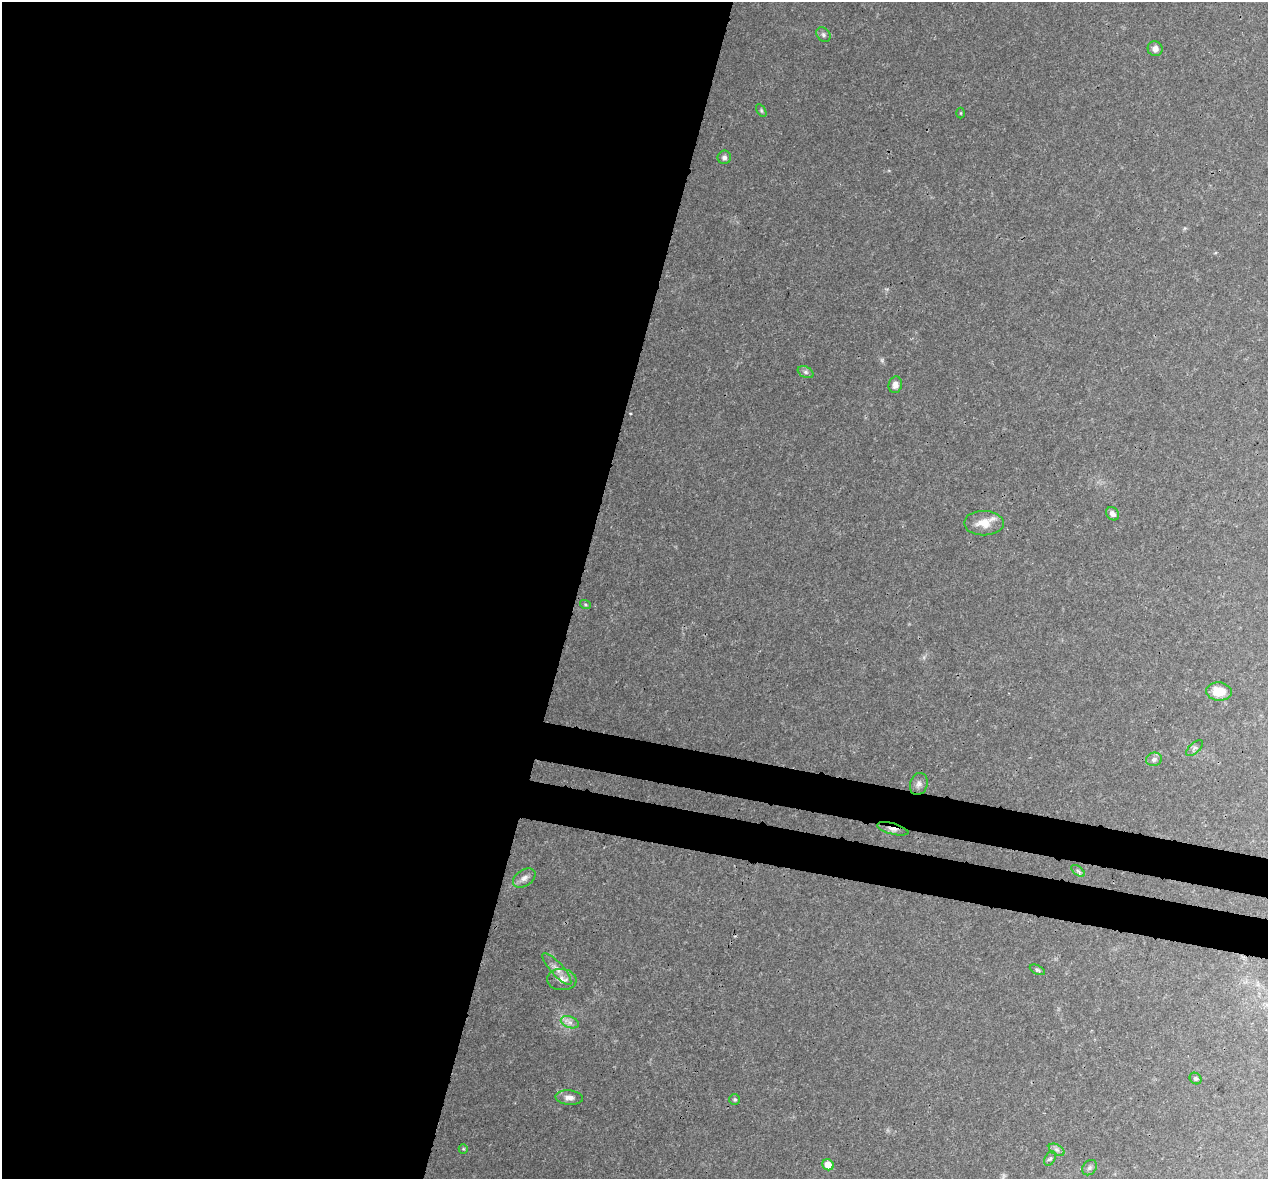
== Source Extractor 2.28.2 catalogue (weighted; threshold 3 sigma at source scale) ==
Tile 5 of 4 x 4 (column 1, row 2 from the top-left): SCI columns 15-1280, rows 2635-3811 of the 5100 x 5330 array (HDU 1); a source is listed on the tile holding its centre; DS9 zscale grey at full resolution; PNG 1270 x 1181 px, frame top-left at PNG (2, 2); each listed source drawn as its Kron ellipse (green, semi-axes under 4 px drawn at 4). Shown black and unused: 49% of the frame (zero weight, under 3 of 4 exposures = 5% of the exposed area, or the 3 px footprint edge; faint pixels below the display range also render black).
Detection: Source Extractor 2.28.2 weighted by HDU 2 'WHT'; one run over the whole footprint, this tile lists its part. Background 0.0316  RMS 0.0021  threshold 0.00955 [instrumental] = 3 sigma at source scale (4.5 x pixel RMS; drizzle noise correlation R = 1.50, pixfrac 1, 0.0396/0.0396 arcsec/px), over >= 5 px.
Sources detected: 31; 2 too faint to see at this stretch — neither listed nor drawn; the other 29 listed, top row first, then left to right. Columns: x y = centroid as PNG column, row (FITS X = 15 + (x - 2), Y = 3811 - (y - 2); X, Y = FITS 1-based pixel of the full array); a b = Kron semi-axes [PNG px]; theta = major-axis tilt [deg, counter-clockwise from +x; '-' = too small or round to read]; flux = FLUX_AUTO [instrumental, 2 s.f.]
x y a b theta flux
823 35 8 6 -47 0.57
1155 49 7 7 - 1.1
761 110 7 4 -60 0.32
961 113 5 3 - 0.19
724 157 7 6 - 0.62
806 372 8 5 -27 0.56
895 385 8 6 77 1.2
1112 514 7 6 - 0.92
984 523 20 12 0 3.2
585 604 5 3 - 0.26
1219 692 13 9 -5 4
1194 748 10 5 42 0.57
1154 759 8 6 17 0.72
919 784 11 8 71 0.94
893 829 16 5 -15 1.1
1078 871 8 4 -37 0.4
524 878 12 8 32 1.1
557 969 20 6 -48 1.6
1037 970 8 4 -26 0.41
562 980 15 10 -4 1.8
570 1022 9 5 -19 0.95
1195 1078 6 5 - 0.44
569 1098 14 7 -6 1.3
735 1099 5 5 - 0.38
463 1149 5 4 - 0.26
1057 1150 8 5 -31 0.66
1050 1159 8 5 61 0.41
828 1165 6 5 - 2.4
1089 1168 8 6 47 0.61
Overlapping masked pixels (flux is a lower limit): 1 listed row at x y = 893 829